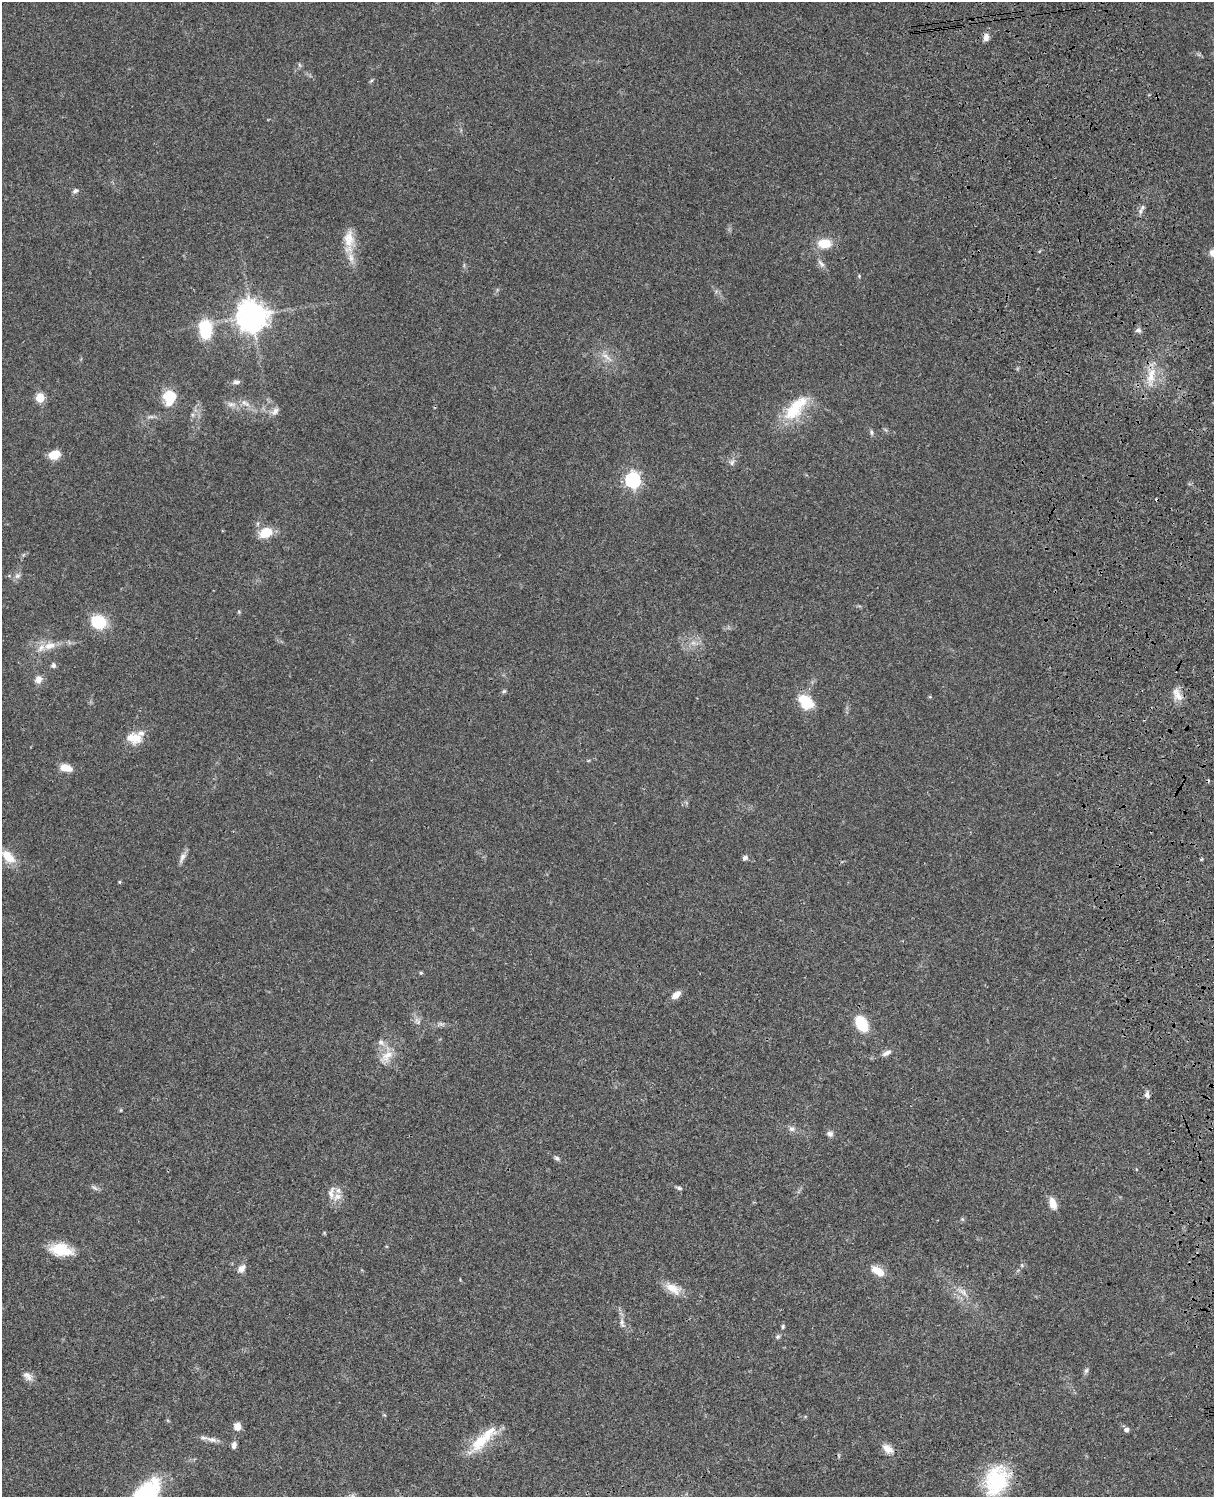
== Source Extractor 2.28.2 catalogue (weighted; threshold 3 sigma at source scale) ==
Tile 6 of 4 x 3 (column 2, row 2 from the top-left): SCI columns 1333-2544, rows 1773-3267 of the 5087 x 4926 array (HDU 1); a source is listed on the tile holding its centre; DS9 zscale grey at full resolution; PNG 1216 x 1499 px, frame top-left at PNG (2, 2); no overlay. Shown black and unused: <1% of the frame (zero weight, under 3 of 4 exposures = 6% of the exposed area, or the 3 px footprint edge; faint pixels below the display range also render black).
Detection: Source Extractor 2.28.2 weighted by HDU 2 'WHT'; one run over the whole footprint, this tile lists its part. Background 0.0773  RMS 0.0058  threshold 0.0261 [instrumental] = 3 sigma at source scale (4.5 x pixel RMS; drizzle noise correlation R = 1.50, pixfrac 1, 0.05/0.05 arcsec/px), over >= 5 px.
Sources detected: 87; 1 cosmic-ray / hot-pixel residue — not listed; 4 inside a brighter listed object's ellipse — not listed separately; the other 82 listed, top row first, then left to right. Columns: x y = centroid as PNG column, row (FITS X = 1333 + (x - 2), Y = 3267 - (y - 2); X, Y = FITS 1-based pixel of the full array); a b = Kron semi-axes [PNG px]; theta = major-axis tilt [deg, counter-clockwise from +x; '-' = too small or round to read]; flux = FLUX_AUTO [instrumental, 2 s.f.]
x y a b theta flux
986 37 9 7 85 3.1
300 65 6 4 -70 0.83
371 81 6 4 20 0.71
75 191 9 5 27 1.5
1141 211 10 4 79 1.8
349 237 19 16 81 9.3
824 243 18 11 -1 10
1213 253 8 8 - 4.4
351 257 14 7 -77 5.1
821 263 13 5 -51 2.3
859 276 5 4 - 0.59
252 316 11 10 - 690
205 329 16 11 -87 28
1138 330 9 5 -1 1.5
607 357 20 5 -36 4
1151 377 16 12 71 9.6
236 382 11 6 2 1.9
40 397 5 5 - 28
169 397 14 12 88 17
245 403 14 6 -34 3.5
231 404 14 6 -7 3.2
796 408 41 17 49 24
275 411 12 8 50 2.9
150 417 11 4 8 1.6
871 432 8 5 -84 1.1
54 455 13 10 18 7.2
732 462 8 7 - 2
633 480 7 6 - 140
266 532 12 9 26 15
17 576 8 7 - 2.1
239 612 5 3 - 0.6
98 622 13 11 -26 26
49 646 18 10 12 7.4
53 665 5 5 - 1.8
38 679 10 9 - 3.5
504 691 6 5 - 0.87
1177 694 20 9 -64 5.6
930 697 5 3 - 0.51
806 702 15 10 -40 20
134 738 20 14 -9 9.6
66 768 14 8 -13 6.7
8 857 19 10 -46 11
182 857 16 6 62 2.8
745 858 7 6 - 1.7
1202 859 5 3 - 0.59
120 882 4 3 - 0.69
421 973 5 4 - 0.7
676 995 11 7 40 4.2
417 1021 12 6 -56 2.6
441 1024 11 4 -4 1.6
862 1024 14 9 -56 24
381 1042 11 8 -38 2.9
887 1053 14 6 30 2.7
386 1057 24 12 44 8.7
1147 1095 8 7 - 2.2
121 1110 5 3 - 0.49
791 1129 8 7 - 2
830 1134 8 7 - 2
557 1158 8 5 -36 1.3
95 1188 10 5 -28 1.5
679 1188 8 4 -17 1.2
337 1197 14 9 32 4.4
1053 1203 14 7 -73 6.2
962 1219 6 4 -71 0.71
61 1250 26 14 -10 16
241 1268 12 8 45 3.1
878 1271 16 8 -33 8.4
673 1289 23 11 -33 7.9
963 1292 16 7 -36 4
622 1323 12 5 -84 2.3
783 1326 6 4 89 0.88
778 1337 7 5 44 1.1
1086 1371 8 5 72 1.4
27 1376 16 8 -41 3.5
237 1427 7 7 - 5.4
1126 1430 5 5 - 2.1
212 1440 17 7 -12 3.5
480 1442 38 16 46 18
234 1445 9 6 84 2.4
887 1449 15 10 -36 5
996 1480 39 28 68 40
145 1495 42 21 51 58
Isophote crosses this tile's border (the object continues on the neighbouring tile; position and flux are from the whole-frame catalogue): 2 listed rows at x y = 1213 253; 145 1495